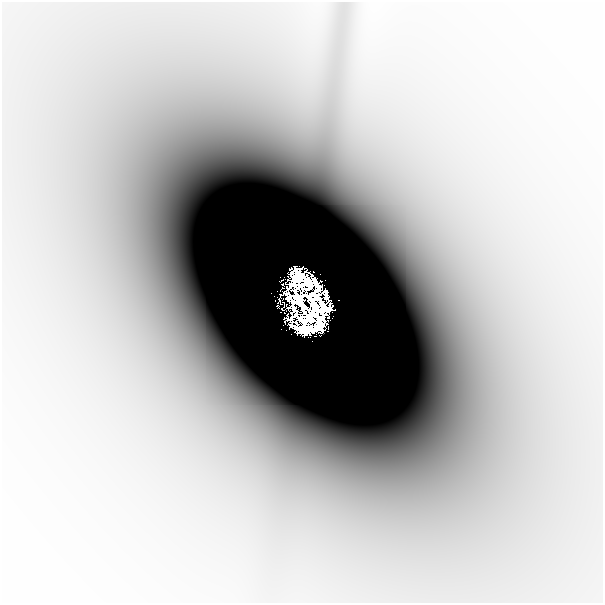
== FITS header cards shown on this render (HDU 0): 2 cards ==
NAXIS1  =                  601
NAXIS2  =                  601

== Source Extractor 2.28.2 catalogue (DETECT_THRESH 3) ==
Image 601 x 601 px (HDU 0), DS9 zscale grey, 1 PNG px = 1 image px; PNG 605 x 605 px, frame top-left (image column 1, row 601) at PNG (2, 2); no overlay
Background -1.87e-05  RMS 5.0e-06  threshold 1.50e-05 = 3 sigma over >= 5 px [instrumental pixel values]
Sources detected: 13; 1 with non-positive FLUX_AUTO (blend fragments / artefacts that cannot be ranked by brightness) is not listed; the other 12 listed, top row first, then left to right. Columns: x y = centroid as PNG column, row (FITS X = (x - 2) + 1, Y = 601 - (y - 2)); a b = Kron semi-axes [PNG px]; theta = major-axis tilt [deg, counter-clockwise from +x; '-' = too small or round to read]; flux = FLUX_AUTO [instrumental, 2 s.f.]
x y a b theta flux
298 277 18 15 46 2.2
282 280 2 2 - 0.021
306 284 21 8 22 1.6
289 298 7 5 66 0.34
279 300 4 2 - 0.0027
339 300 2 2 - 0.011
300 302 24 19 77 4.5
279 303 4 2 - 0.016
311 309 39 27 76 6
291 326 6 5 - 0.24
305 329 18 8 2 1.7
286 330 2 2 - 0.0069
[1 non-positive-flux detection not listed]